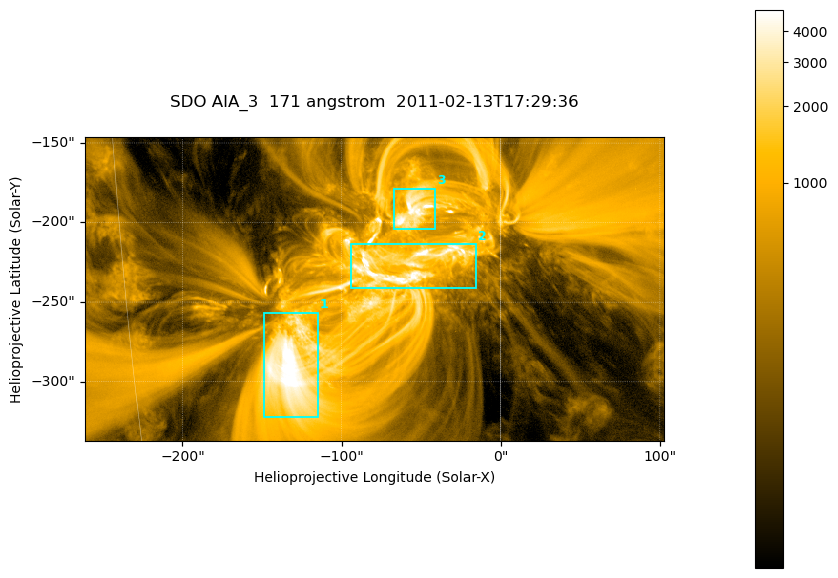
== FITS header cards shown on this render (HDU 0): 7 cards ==
TELESCOP= 'SDO     '           /
INSTRUME= 'AIA_3   '           /
WAVELNTH=                  171 /
WAVEUNIT= 'angstrom'           /
DATE-OBS= '2011-02-13T17:29:36.34' /
CTYPE1  = 'HPLN-TAN'           /
CTYPE2  = 'HPLT-TAN'           /

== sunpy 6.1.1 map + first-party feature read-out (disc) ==
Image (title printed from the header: SDO AIA_3  171 angstrom  2011-02-13T17:29:36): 607 x 318 px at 0.599 arcsec/px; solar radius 972 arcsec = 1622 px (partial field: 2.3% of the solar disc is inside the frame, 100% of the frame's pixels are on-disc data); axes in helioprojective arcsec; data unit not stated in the header (colour bar unlabelled)
Pointing: header CRPIX1/2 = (2056.06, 2043.72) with CRVAL1/2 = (0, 0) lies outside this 607 x 318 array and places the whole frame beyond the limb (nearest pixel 1.39 R_sun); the SolarSoft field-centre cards XCEN/YCEN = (-79.14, -241.7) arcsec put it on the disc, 1316 arcsec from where CRPIX/CRVAL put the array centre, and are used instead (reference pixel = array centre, CRVAL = XCEN/YCEN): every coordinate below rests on XCEN/YCEN
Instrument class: DISC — disc imager (sunpy class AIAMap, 171 A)
Bright regions (active regions / flare kernels): reference = the on-disc median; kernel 5 px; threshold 5 sigma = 1829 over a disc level ~358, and >= 1.15x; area >= 193 px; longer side >= 4 px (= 2.4 arcsec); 3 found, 3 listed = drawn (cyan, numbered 1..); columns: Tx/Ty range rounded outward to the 2 arcsec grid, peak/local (2 s.f.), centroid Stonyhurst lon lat
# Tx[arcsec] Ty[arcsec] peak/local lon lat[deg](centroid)
1 -150..-114 -322..-256 15 -9 -24
2 -94..-14 -242..-212 18 -4 -20
3 -68..-40 -204..-178 14 -3 -18